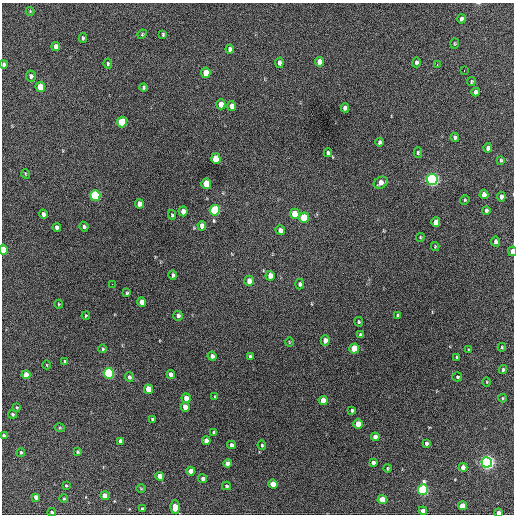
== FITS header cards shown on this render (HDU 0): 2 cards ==
NAXIS1  =                  512 / Axis length
NAXIS2  =                  512 / Axis length

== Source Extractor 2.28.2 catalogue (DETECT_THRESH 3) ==
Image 512 x 512 px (HDU 0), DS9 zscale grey, 1 PNG px = 1 image px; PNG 516 x 516 px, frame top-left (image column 1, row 512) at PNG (2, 3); each listed source drawn as its Kron ellipse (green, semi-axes under 4 px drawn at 4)
Background 404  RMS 20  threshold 58.6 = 3 sigma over >= 5 px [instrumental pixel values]
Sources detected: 134; all 134 listed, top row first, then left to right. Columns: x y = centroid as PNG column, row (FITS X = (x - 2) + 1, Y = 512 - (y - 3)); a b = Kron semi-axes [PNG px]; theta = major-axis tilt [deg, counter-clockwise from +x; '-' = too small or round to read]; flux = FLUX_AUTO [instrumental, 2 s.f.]
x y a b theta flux
30 11 4 4 - 1300
461 19 4 4 - 5300
142 34 5 4 - 1400
163 34 4 3 - 1700
83 38 5 3 - 1900
455 43 5 3 - 1200
56 46 5 4 - 7300
230 49 4 4 - 4300
319 62 5 4 - 15000
416 62 5 4 - 2900
279 63 5 4 - 4900
4 64 4 4 - 3300
108 64 5 4 - 2000
437 65 3 3 - 3300
464 71 3 2 - 2200
206 73 5 4 - 23000
31 76 5 5 - 4900
471 82 4 4 - 1700
40 87 5 4 - 29000
144 88 4 4 - 2100
476 92 4 4 - 6500
221 104 5 4 - 14000
232 106 5 4 - 9400
345 108 4 4 - 5500
122 122 5 5 - 68000
455 137 4 4 - 3200
379 142 4 3 - 2400
488 148 4 4 - 5500
328 153 4 4 - 3100
418 153 5 4 - 2000
216 159 5 5 - 37000
501 160 4 4 - 1500
26 174 5 3 - 1100
432 179 5 5 - 390000
381 183 7 5 27 8900
206 184 5 5 - 39000
484 194 4 4 - 9200
95 195 5 5 - 120000
501 197 4 4 - 6800
465 200 5 4 - 1500
139 204 5 4 - 8400
215 210 5 5 - 91000
486 210 4 4 - 2500
183 211 5 4 - 11000
43 214 4 3 - 4200
295 214 5 5 - 25000
172 215 5 3 - 1800
304 217 5 5 - 43000
436 222 5 4 - 8700
202 226 5 4 - 8500
57 227 4 4 - 4800
84 227 5 4 - 2500
280 230 5 4 - 5000
420 237 4 4 - 1300
496 242 5 4 - 3700
435 246 4 4 - 1200
3 250 5 4 - 27000
512 251 5 3 - 17000
173 275 4 4 - 3000
270 276 5 4 - 12000
249 281 5 5 - 13000
112 284 2 2 - 3000
300 284 5 4 - 2700
127 293 3 3 - 1700
142 302 4 4 - 11000
59 304 4 4 - 1200
398 315 3 3 - 1800
86 316 4 3 - 1300
178 316 5 4 - 4400
359 322 4 4 - 1700
360 335 4 3 - 3000
325 340 5 4 - 8400
289 342 5 3 - 1100
502 347 4 4 - 1500
103 349 4 3 - 2000
354 349 5 5 - 45000
469 350 3 3 - 1100
212 356 4 4 - 5000
250 357 4 4 - 3200
457 357 4 3 - 2200
65 362 4 4 - 2900
47 365 4 3 - 1000
503 369 4 3 - 2000
109 373 5 5 - 160000
171 374 4 4 - 6400
26 375 4 4 - 21000
129 377 5 4 - 3000
457 377 5 4 - 2000
487 382 5 3 - 1000
148 389 5 4 - 21000
215 396 3 3 - 1100
186 398 5 4 - 12000
502 398 4 4 - 1400
323 400 4 4 - 19000
17 407 3 3 - 1200
185 407 5 4 - 13000
352 410 3 3 - 2500
12 414 4 4 - 2200
152 419 3 3 - 2200
358 424 5 4 - 27000
60 428 5 3 - 1300
214 433 4 3 - 3500
4 435 4 3 - 2800
375 437 4 4 - 12000
121 441 4 4 - 6500
206 441 4 4 - 7600
426 443 4 3 - 3000
231 445 4 4 - 4800
262 445 5 4 - 1700
21 452 4 3 - 1900
78 452 3 3 - 1800
373 462 4 4 - 4200
487 462 5 5 - 480000
227 463 4 4 - 7100
463 467 4 4 - 8600
387 468 4 2 - 1200
191 471 4 4 - 12000
160 476 4 4 - 12000
202 479 4 4 - 3300
273 484 4 4 - 20000
66 486 3 3 - 1300
226 486 4 4 - 2000
141 489 5 3 - 1100
423 490 5 5 - 160000
105 496 4 4 - 15000
36 497 4 4 - 7100
64 498 4 4 - 1700
382 500 5 4 - 29000
463 506 4 4 - 17000
175 507 6 4 88 15000
142 509 3 3 - 2200
423 511 4 4 - 9900
52 512 4 4 - 2100
499 513 4 3 - 9000
At the frame edge (FLAGS 8, measured only in part): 6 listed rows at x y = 4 64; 3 250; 512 251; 4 435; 52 512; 499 513